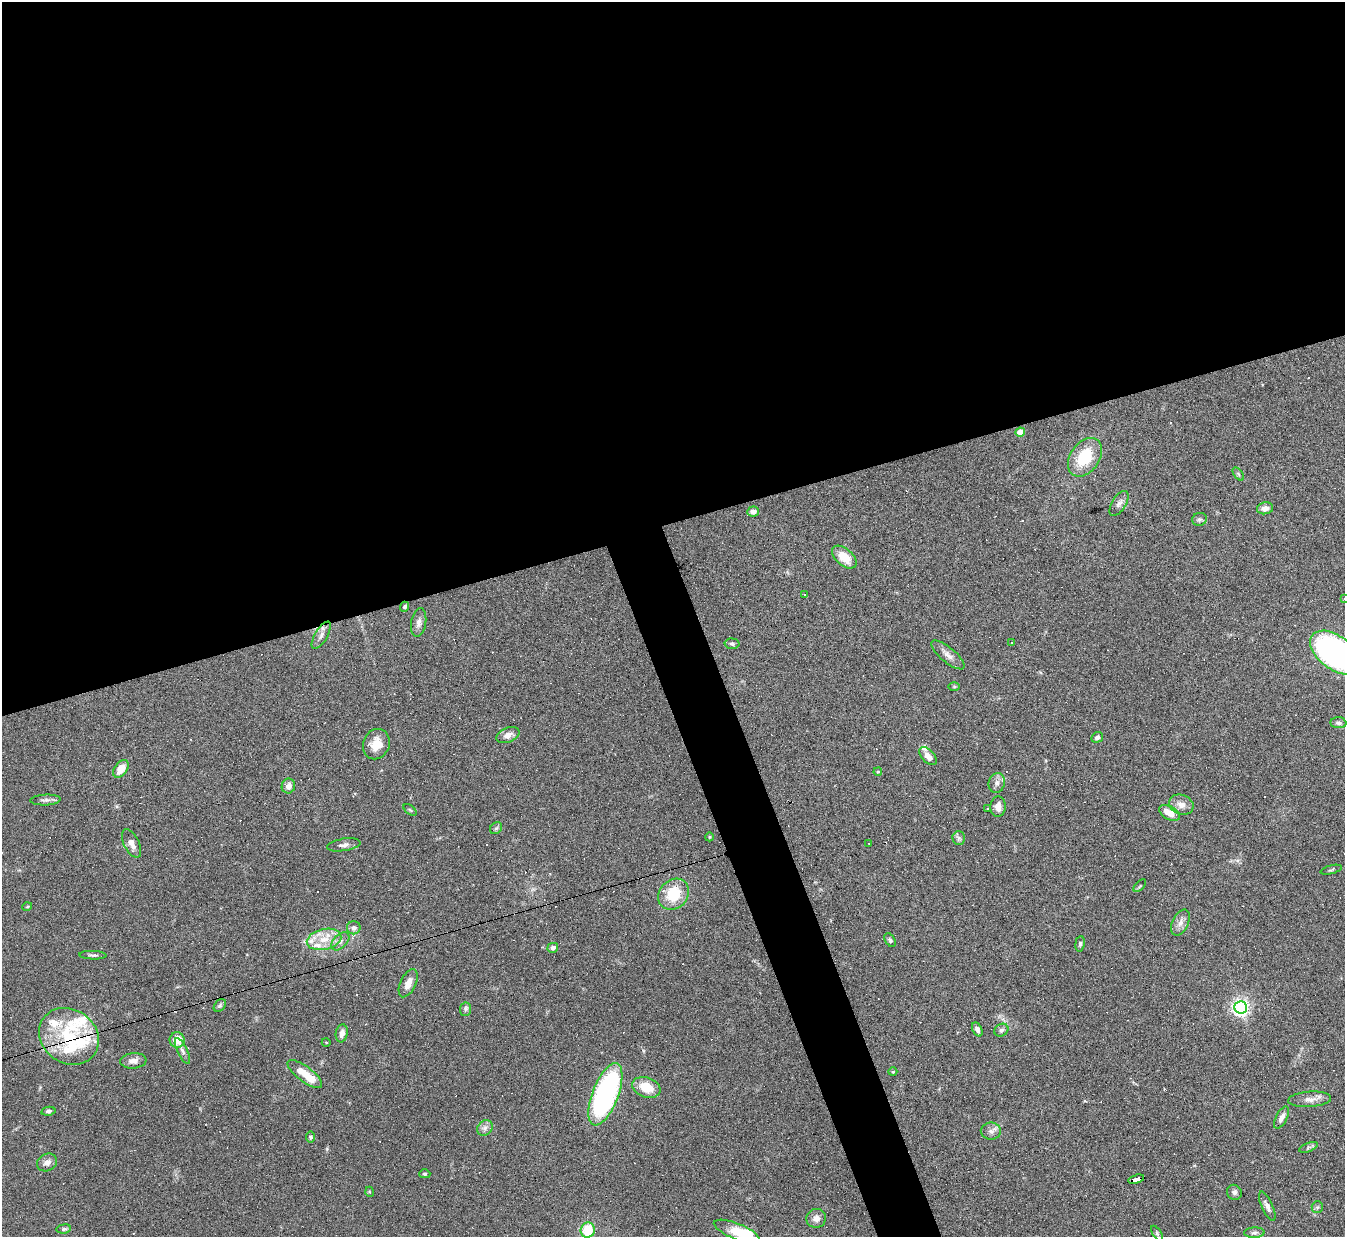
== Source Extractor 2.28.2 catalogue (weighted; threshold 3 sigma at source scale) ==
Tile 2 of 4 x 4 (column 2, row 1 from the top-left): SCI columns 1344-2686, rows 3852-5086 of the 5371 x 5357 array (HDU 1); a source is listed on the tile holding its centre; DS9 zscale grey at full resolution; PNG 1347 x 1239 px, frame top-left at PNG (2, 2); each listed source drawn as its Kron ellipse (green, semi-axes under 4 px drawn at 4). Shown black and unused: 45% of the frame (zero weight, under 4 of 8 exposures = <1% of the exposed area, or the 3 px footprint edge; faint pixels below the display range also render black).
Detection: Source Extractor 2.28.2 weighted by HDU 2 'WHT'; one run over the whole footprint, this tile lists its part. Background 0.0744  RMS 0.0043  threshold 0.0175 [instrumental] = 3 sigma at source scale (4.09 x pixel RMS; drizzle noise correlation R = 1.36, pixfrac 0.8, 0.05/0.05 arcsec/px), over >= 5 px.
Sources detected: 152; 1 inside a brighter object's white glare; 55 cosmic-ray / hot-pixel residue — neither listed nor drawn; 9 inside a brighter listed object's ellipse — not listed separately; the other 87 listed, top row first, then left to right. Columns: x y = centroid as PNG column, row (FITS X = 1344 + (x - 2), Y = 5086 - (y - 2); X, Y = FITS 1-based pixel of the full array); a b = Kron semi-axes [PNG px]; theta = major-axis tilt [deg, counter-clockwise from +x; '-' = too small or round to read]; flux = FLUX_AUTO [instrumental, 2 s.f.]
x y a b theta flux
1020 432 5 4 - 7.6
1085 457 21 14 55 16
1238 474 7 4 -53 0.67
1119 503 14 7 58 1.7
1265 508 8 6 11 2.2
753 511 6 5 - 1.9
1199 519 7 6 - 0.88
844 557 14 8 -41 7.1
805 594 3 2 - 0.4
1344 598 3 3 - 0.66
405 607 5 4 - 0.81
419 623 14 7 81 2
321 635 15 6 59 2.2
1012 642 3 3 - 0.45
732 644 7 5 -2 0.77
1335 653 28 16 -38 110
948 655 20 7 -40 2.6
954 687 6 4 -1 0.48
1338 723 8 5 -4 0.88
508 735 12 7 22 2.3
1097 737 6 5 - 1
376 744 15 13 69 5.6
928 756 11 6 -49 2.6
121 769 10 6 54 5.4
878 772 4 3 - 0.42
997 783 10 8 75 1.9
288 786 7 6 - 2.5
45 800 15 5 3 1.5
1181 805 12 9 -20 3
998 807 10 7 88 2.5
988 808 3 2 - 0.33
410 810 7 4 -37 0.47
1170 813 11 6 -30 5.2
496 828 6 5 - 0.69
709 837 4 3 - 0.29
959 838 7 6 - 0.92
132 843 15 7 -63 2.6
869 843 3 2 - 0.24
344 845 17 6 9 1.8
1331 870 11 3 15 0.53
1140 886 8 3 46 0.47
674 894 17 14 44 12
27 907 5 3 - 0.38
1180 923 14 8 64 2.5
354 928 7 6 - 1.7
324 939 17 10 12 6.5
890 940 7 4 -59 0.69
340 941 11 6 45 1.7
1080 944 8 5 82 0.82
553 948 5 5 - 1.4
93 955 13 3 -3 0.82
408 983 15 7 65 3.6
220 1006 7 5 49 0.76
1241 1007 6 6 - 140
466 1009 7 5 83 0.89
977 1029 7 4 -65 1.6
1001 1030 7 6 - 0.89
342 1033 9 6 80 2.3
69 1036 31 27 -35 26
177 1040 7 7 - 7
326 1042 4 3 - 0.32
182 1051 14 5 -64 1.6
133 1061 13 7 5 2.5
893 1072 4 4 - 0.4
305 1074 21 7 -37 7.8
646 1087 14 10 -20 8.5
605 1094 33 13 69 93
1310 1099 21 7 4 3.2
48 1111 7 4 11 0.87
1281 1118 12 5 63 1.9
485 1128 8 7 - 1.5
991 1131 10 8 0 2
310 1137 5 4 - 0.66
1308 1147 10 3 21 0.66
47 1162 10 8 29 2.2
425 1174 6 4 1 0.53
1136 1179 8 4 15 64
370 1192 5 3 - 0.36
1234 1192 8 7 - 1.2
1267 1206 16 5 -65 1.9
1317 1207 6 5 - 0.63
816 1218 10 9 - 2.4
64 1229 7 4 7 0.75
588 1230 7 7 - 11
737 1231 24 7 -22 11
1157 1233 8 3 -57 0.48
1254 1233 10 5 2 1.2
Overlapping masked pixels (flux is a lower limit): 2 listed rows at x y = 69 1036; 1136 1179
Isophote crosses this tile's border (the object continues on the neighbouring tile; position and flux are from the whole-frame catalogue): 3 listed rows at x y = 1344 598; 1335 653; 737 1231